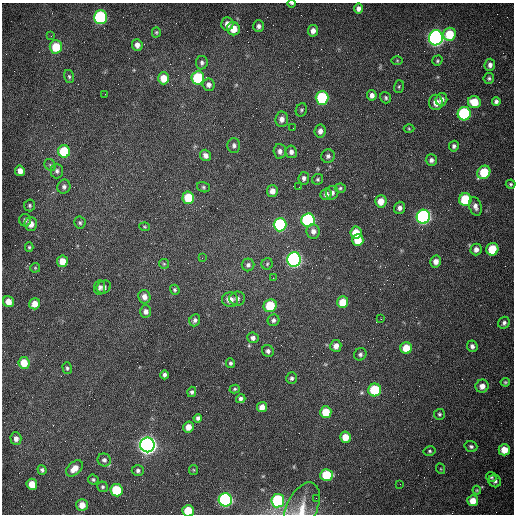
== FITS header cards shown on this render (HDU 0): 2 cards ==
NAXIS1  =                  512 /fastest changing axis
NAXIS2  =                  512 /next to fastest changing axis

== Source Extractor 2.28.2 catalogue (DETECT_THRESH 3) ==
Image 512 x 512 px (HDU 0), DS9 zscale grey, 1 PNG px = 1 image px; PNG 516 x 516 px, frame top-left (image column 1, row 512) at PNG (2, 3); each listed source drawn as its Kron ellipse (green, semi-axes under 4 px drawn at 4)
Background 1530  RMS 23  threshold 70.5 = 3 sigma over >= 5 px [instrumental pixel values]
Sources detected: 152; all 152 listed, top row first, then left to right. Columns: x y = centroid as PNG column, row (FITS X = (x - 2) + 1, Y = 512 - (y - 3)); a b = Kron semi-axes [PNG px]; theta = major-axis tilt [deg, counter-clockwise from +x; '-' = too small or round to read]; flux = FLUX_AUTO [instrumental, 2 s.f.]
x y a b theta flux
292 3 4 2 - 1.9e+03
358 9 5 4 - 5.9e+03
100 17 7 6 - 2.2e+05
227 24 7 6 - 1.0e+04
259 26 6 5 - 5.3e+03
233 29 6 6 - 2.3e+04
313 31 6 5 - 8.6e+03
156 32 5 4 - 2.3e+03
449 34 6 6 - 4.7e+04
51 36 3 3 - 1.3e+03
436 38 7 7 - 7.3e+05
137 45 6 5 - 8.5e+03
56 47 6 6 - 4.6e+04
397 60 5 3 - 1.6e+03
437 61 5 4 - 2.5e+03
202 63 7 6 - 4.3e+03
490 65 6 5 - 6.6e+03
69 76 7 5 -73 2.9e+03
164 78 6 5 - 2.5e+04
198 78 7 6 - 9.7e+04
489 78 5 5 - 3.0e+03
209 85 6 6 - 6.7e+03
399 87 6 5 - 2.3e+03
105 94 2 2 - 8.6e+02
372 95 5 4 - 7.2e+03
322 98 7 6 - 1.3e+05
386 98 6 5 - 3.2e+03
441 99 6 5 - 7.0e+03
436 102 7 7 - 1.2e+04
474 102 6 6 - 3.2e+04
496 102 4 4 - 4.7e+03
301 110 7 5 66 2.8e+03
464 114 7 6 - 2.0e+05
282 119 7 6 - 8.6e+03
293 128 2 2 - 6.8e+02
409 129 5 3 - 1.6e+03
320 131 7 5 81 7.7e+03
234 145 7 6 - 5.0e+03
454 146 5 5 - 4.0e+03
64 151 6 6 - 7.0e+04
280 151 7 6 - 6.4e+03
291 152 6 5 - 5.8e+03
205 155 6 5 - 7.1e+03
328 156 7 6 - 4.9e+03
431 160 5 5 - 5.1e+03
50 165 6 5 - 2.9e+03
20 171 5 5 - 1.1e+04
57 171 7 6 - 4.7e+03
484 172 7 6 - 5.9e+04
304 178 6 5 - 5.2e+03
318 179 6 5 - 2.6e+03
511 184 5 4 - 2.3e+03
64 187 7 6 - 4.8e+03
203 187 7 5 -16 2.8e+03
299 187 2 2 - 7.7e+02
340 188 5 4 - 2.6e+03
272 191 6 5 - 1.1e+04
332 193 7 6 - 5.4e+03
326 194 6 5 - 6.6e+03
188 198 6 6 - 6.1e+04
465 200 6 6 - 8.7e+04
381 201 6 5 - 1.9e+04
29 205 6 5 - 3.0e+03
475 206 9 6 -72 7.4e+03
400 208 6 5 - 5.7e+03
423 217 7 6 - 4.4e+05
25 220 6 6 - 4.7e+03
308 220 7 6 - 2.6e+05
80 223 6 5 - 3.0e+03
31 224 7 6 - 1.1e+04
280 225 6 6 - 2.0e+05
145 227 5 3 - 1.5e+03
313 231 7 6 - 8.2e+03
356 233 6 5 - 2.8e+04
358 240 6 5 - 3.3e+04
29 247 5 4 - 2.1e+03
476 249 6 5 - 7.7e+03
492 249 6 6 - 4.8e+04
202 258 2 2 - 8.9e+02
294 259 7 6 - 5.5e+05
62 261 6 5 - 2.1e+04
436 261 6 5 - 8.9e+03
164 264 5 5 - 2.0e+03
267 264 6 5 - 2.6e+03
248 265 6 6 - 4.6e+03
35 268 5 5 - 2.0e+03
273 278 3 3 - 8.9e+02
104 287 7 6 - 4.8e+03
100 288 7 5 84 4.5e+03
175 290 5 4 - 2.6e+03
144 297 7 6 - 9.2e+03
237 298 8 7 - 5.9e+03
230 300 8 7 - 1.5e+04
9 302 6 5 - 1.5e+04
343 302 6 5 - 3.2e+04
35 304 6 5 - 1.5e+04
270 306 7 6 - 6.9e+04
146 311 6 5 - 6.2e+03
381 319 2 2 - 1.0e+03
195 320 6 5 - 4.5e+03
273 320 6 6 - 4.5e+03
504 323 6 5 - 4.3e+03
253 338 6 5 - 6.2e+03
336 346 6 5 - 9.5e+03
472 346 6 5 - 5.5e+03
406 348 6 5 - 3.1e+04
268 351 6 5 - 4.8e+03
360 354 6 6 - 4.0e+03
24 363 6 5 - 2.9e+04
230 363 5 4 - 2.9e+03
67 368 6 4 -72 3.0e+03
165 375 4 4 - 4.7e+03
291 378 6 5 - 3.4e+03
505 382 4 4 - 2.1e+03
482 386 6 6 - 1.1e+04
235 389 5 4 - 2.2e+03
375 390 6 6 - 1.0e+05
192 392 5 4 - 3.8e+03
241 399 5 4 - 4.2e+03
262 407 5 5 - 1.3e+04
326 412 6 5 - 4.3e+04
439 414 5 5 - 2.8e+03
198 418 4 4 - 4.3e+03
188 427 5 5 - 1.2e+04
345 437 5 5 - 2.4e+04
16 439 6 5 - 7.2e+03
147 445 7 7 - 1.2e+06
471 446 6 5 - 3.7e+03
504 450 5 5 - 2.4e+04
430 451 6 5 - 2.5e+03
104 460 7 6 - 5.3e+03
74 468 10 6 41 1.5e+04
441 469 5 3 - 1.3e+03
42 470 5 4 - 3.3e+03
138 470 6 5 - 4.3e+03
194 470 5 4 - 1.6e+03
327 475 6 6 - 6.1e+04
491 477 5 4 - 2.5e+03
93 479 5 5 - 2.7e+03
495 481 6 6 - 4.4e+03
32 484 5 5 - 2.1e+04
400 484 2 2 - 6.5e+02
103 487 5 5 - 2.9e+03
116 490 6 6 - 7.6e+04
477 490 4 4 - 1.7e+03
316 498 2 2 - 3.5e+03
225 500 6 6 - 4.2e+05
278 501 7 6 - 1.5e+05
473 501 5 5 - 2.1e+04
82 505 6 5 - 1.6e+04
301 509 29 15 65 3.1e+04
188 511 6 5 - 4.1e+04
At the frame edge (FLAGS 8, measured only in part): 3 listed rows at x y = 292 3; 301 509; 188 511